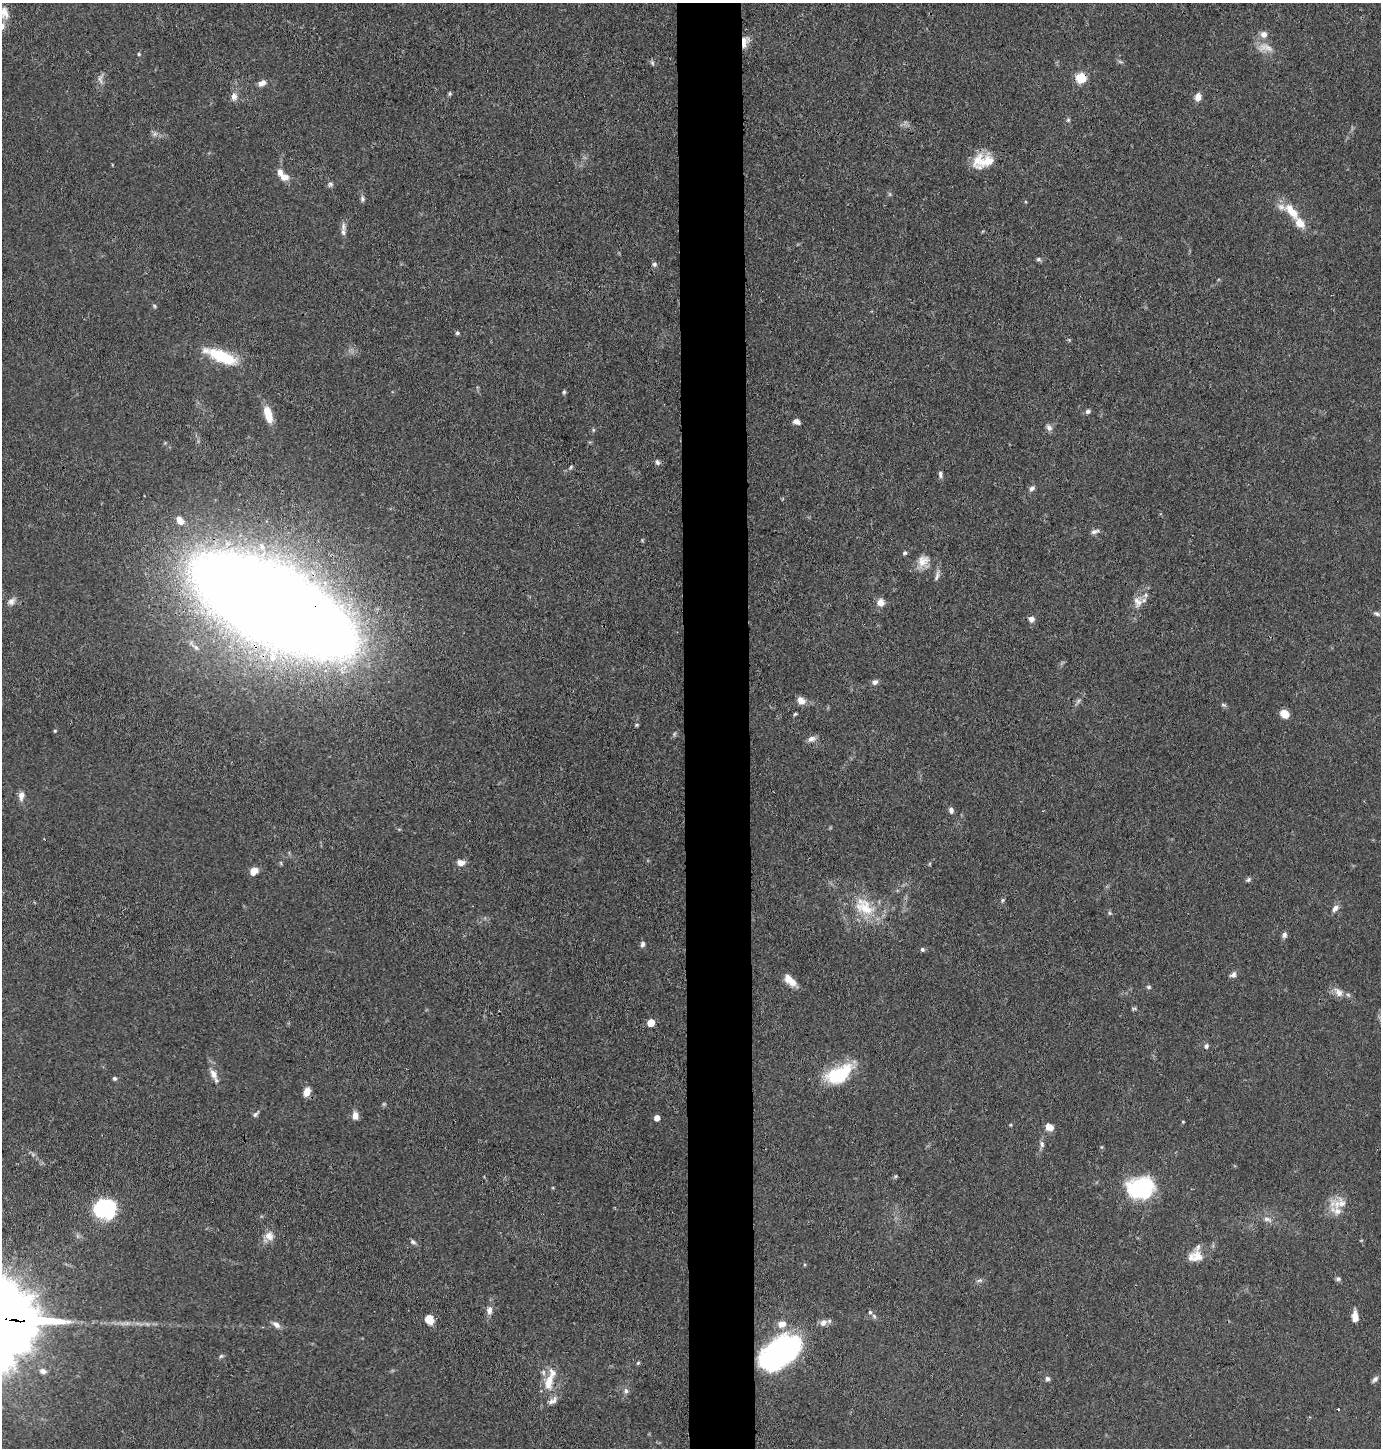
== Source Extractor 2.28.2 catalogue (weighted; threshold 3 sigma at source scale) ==
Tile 5 of 3 x 3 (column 2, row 2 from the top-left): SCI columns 1487-2865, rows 1448-2893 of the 4365 x 4342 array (HDU 1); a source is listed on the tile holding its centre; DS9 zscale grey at full resolution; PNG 1383 x 1450 px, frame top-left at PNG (2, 3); no overlay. Shown black and unused: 5% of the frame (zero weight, under 3 of 4 exposures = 1% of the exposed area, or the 3 px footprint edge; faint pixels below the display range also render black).
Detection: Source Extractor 2.28.2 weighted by HDU 2 'WHT'; one run over the whole footprint, this tile lists its part. Background 0.0703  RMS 0.0042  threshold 0.0187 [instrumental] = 3 sigma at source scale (4.5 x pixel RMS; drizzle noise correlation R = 1.50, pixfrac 1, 0.05/0.05 arcsec/px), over >= 5 px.
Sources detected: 139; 4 too faint to see at this stretch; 2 inside a brighter object's white glare — not listed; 16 inside a brighter listed object's ellipse — not listed separately; the other 117 listed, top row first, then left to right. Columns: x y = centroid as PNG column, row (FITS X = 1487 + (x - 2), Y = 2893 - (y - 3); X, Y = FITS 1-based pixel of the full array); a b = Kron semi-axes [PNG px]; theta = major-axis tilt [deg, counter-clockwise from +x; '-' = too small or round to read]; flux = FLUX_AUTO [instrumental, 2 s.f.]
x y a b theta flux
4 12 17 12 -71 5.1
1264 34 9 8 - 2.7
745 42 16 9 74 3.9
1265 48 23 12 -10 5.4
139 54 4 4 - 0.45
652 63 7 5 -69 0.85
1081 78 6 6 - 31
100 79 16 7 83 2.1
262 83 10 7 27 2.3
449 93 7 3 90 0.56
234 97 12 8 86 2.5
1198 97 8 7 - 3.1
1068 120 6 5 - 0.74
987 161 34 14 25 9.3
284 177 12 9 -6 3.3
330 184 7 6 - 1.1
362 199 8 6 -86 1.1
1291 211 25 11 -48 9.5
343 226 13 7 -81 1.8
1038 259 7 5 -14 0.87
654 264 6 6 - 1
154 306 6 4 -29 0.59
457 333 5 5 - 0.72
1069 340 4 4 - 0.46
221 356 41 13 -22 19
564 392 5 4 - 0.71
1088 411 7 6 - 1.1
268 414 20 8 -74 7.5
796 421 8 6 -16 2.1
1049 427 10 7 -57 1.7
593 430 5 5 - 0.61
657 462 8 5 -58 1.3
571 467 8 5 50 0.81
940 474 10 5 -82 1.2
1032 488 8 6 47 1.4
180 520 11 8 -54 4.2
1095 531 11 5 15 1.5
642 540 5 4 - 0.44
262 547 10 8 -55 2.9
905 553 6 5 - 0.79
923 561 18 13 50 5.1
937 576 16 5 72 1.7
11 601 10 8 48 2.1
1138 602 15 11 -65 3.6
881 603 10 9 - 3.1
273 605 97 40 -27 2500
1377 614 9 5 -26 1.1
1031 619 7 6 - 2.1
196 647 12 5 -41 1.7
875 682 8 6 29 1.5
801 701 10 8 -34 3.5
1078 701 13 4 50 1.3
1224 705 8 5 -19 0.79
795 714 5 4 - 0.59
1284 714 7 6 - 7.7
637 725 5 4 - 0.57
55 731 4 4 - 0.44
674 734 6 5 - 0.69
812 739 12 8 18 2.2
21 796 11 7 82 2.6
951 810 7 6 - 1.5
281 863 6 3 -72 0.51
460 863 9 7 -5 2.9
929 864 6 3 71 0.46
254 871 9 7 39 3.8
1248 880 7 5 34 0.92
1003 900 6 5 - 0.65
865 908 33 22 -27 18
1335 908 10 6 54 2.2
1110 913 5 5 - 0.66
1284 935 8 6 70 1.4
642 944 7 5 84 1.2
922 949 5 5 - 0.89
1233 974 9 6 39 1.6
790 980 17 8 -44 5.2
1149 987 6 5 - 0.71
1338 992 16 9 -47 3.6
1134 1009 8 4 -7 0.66
651 1023 5 5 - 8.6
1206 1046 7 6 - 1.1
213 1074 15 8 -62 3.4
838 1076 33 21 24 21
114 1078 6 5 - 0.79
307 1092 10 7 68 4.1
255 1114 8 5 38 1.1
355 1116 8 6 -89 3.2
657 1118 5 5 - 3.7
1183 1122 4 3 - 0.4
1010 1125 4 4 - 0.42
1049 1127 9 7 -29 3.6
1042 1144 10 6 -76 1.4
1101 1147 5 5 - 0.49
896 1176 6 5 - 0.58
1141 1188 27 21 8 38
1339 1203 28 14 5 7.1
105 1209 21 18 -21 36
1267 1219 13 6 -20 2.1
269 1236 13 12 - 4
413 1242 8 6 -28 1.1
1197 1256 16 15 - 5.2
1338 1279 7 6 - 0.91
979 1280 10 5 10 1.1
489 1310 12 8 87 2.5
874 1316 7 5 -45 0.91
1355 1317 12 6 -89 4.5
429 1320 11 9 -51 5
823 1323 10 8 46 2.4
276 1324 12 7 -37 2.3
781 1353 42 26 36 98
221 1356 6 5 - 0.8
638 1363 5 4 - 0.55
43 1371 9 7 -14 1.9
1047 1379 6 5 - 1.2
1375 1379 9 5 45 1.2
549 1382 26 12 77 8.4
626 1391 9 6 -80 1.3
1338 1409 2 2 - 0.44
Overlapping masked pixels (flux is a lower limit): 3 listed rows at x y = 745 42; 1081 78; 273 605
Isophote crosses this tile's border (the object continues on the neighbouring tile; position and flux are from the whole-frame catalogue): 1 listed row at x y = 4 12